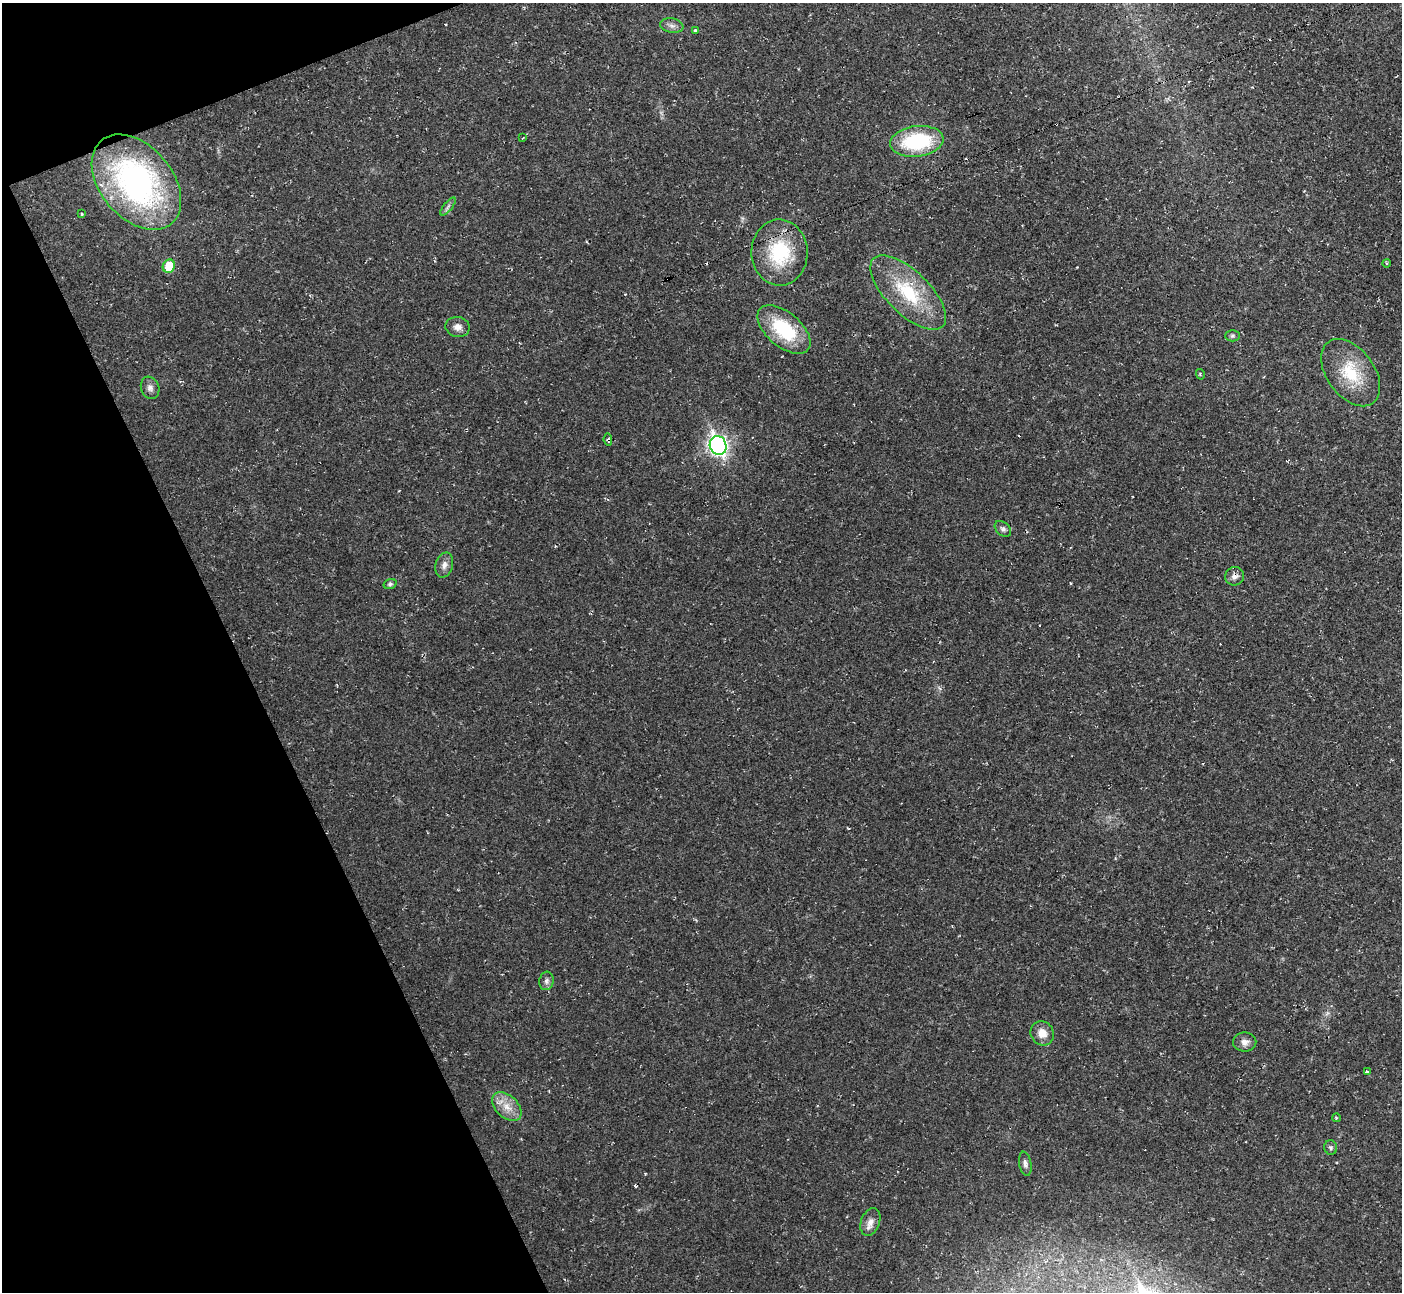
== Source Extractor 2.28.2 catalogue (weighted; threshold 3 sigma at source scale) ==
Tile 5 of 4 x 4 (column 1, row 2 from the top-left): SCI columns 1-1400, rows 2729-4018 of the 5602 x 5589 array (HDU 1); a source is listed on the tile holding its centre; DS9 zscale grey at full resolution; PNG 1404 x 1294 px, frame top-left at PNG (2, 3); each listed source drawn as its Kron ellipse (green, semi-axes under 4 px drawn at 4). Shown black and unused: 19% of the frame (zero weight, under 2 of 3 exposures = <1% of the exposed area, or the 3 px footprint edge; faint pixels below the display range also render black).
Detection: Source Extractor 2.28.2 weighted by HDU 2 'WHT'; one run over the whole footprint, this tile lists its part. Background 0.0237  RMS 0.0063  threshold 0.0283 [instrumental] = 3 sigma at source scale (4.5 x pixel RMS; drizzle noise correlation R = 1.50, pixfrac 1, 0.05/0.05 arcsec/px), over >= 5 px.
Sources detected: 36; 4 cosmic-ray / hot-pixel residue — neither listed nor drawn; the other 32 listed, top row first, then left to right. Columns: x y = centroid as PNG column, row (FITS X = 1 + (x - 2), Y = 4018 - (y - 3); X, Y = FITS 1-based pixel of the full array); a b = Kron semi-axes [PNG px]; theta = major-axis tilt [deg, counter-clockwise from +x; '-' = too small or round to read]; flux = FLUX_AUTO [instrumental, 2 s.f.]
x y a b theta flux
672 26 12 7 -11 2.9
695 30 3 3 - 0.7
523 138 3 2 - 0.67
917 141 27 15 8 52
136 182 54 36 -50 160
448 207 11 3 51 1.5
82 214 3 2 - 0.77
780 253 33 28 -89 39
1386 263 4 3 - 0.63
169 266 7 6 - 16
908 292 48 21 -44 39
458 327 12 10 -9 4
784 329 32 17 -40 38
1232 336 7 5 0 1.2
1351 373 38 24 -54 28
1200 374 5 3 - 0.66
150 388 11 9 -70 3.1
608 440 6 3 -83 1.3
718 446 9 8 - 260
1003 529 9 6 -44 1.9
444 565 13 8 74 3.6
1235 576 10 9 - 3.5
390 584 7 5 18 1.2
546 981 9 7 81 2.1
1042 1033 12 11 - 6.7
1245 1042 11 9 1 3.8
1367 1072 4 3 - 2
507 1107 17 11 -44 8.6
1336 1118 4 3 - 0.68
1331 1148 7 6 - 1.4
1025 1164 12 6 -79 2.3
870 1222 14 9 69 4.5
Overlapping masked pixels (flux is a lower limit): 2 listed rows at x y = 608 440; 1235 576